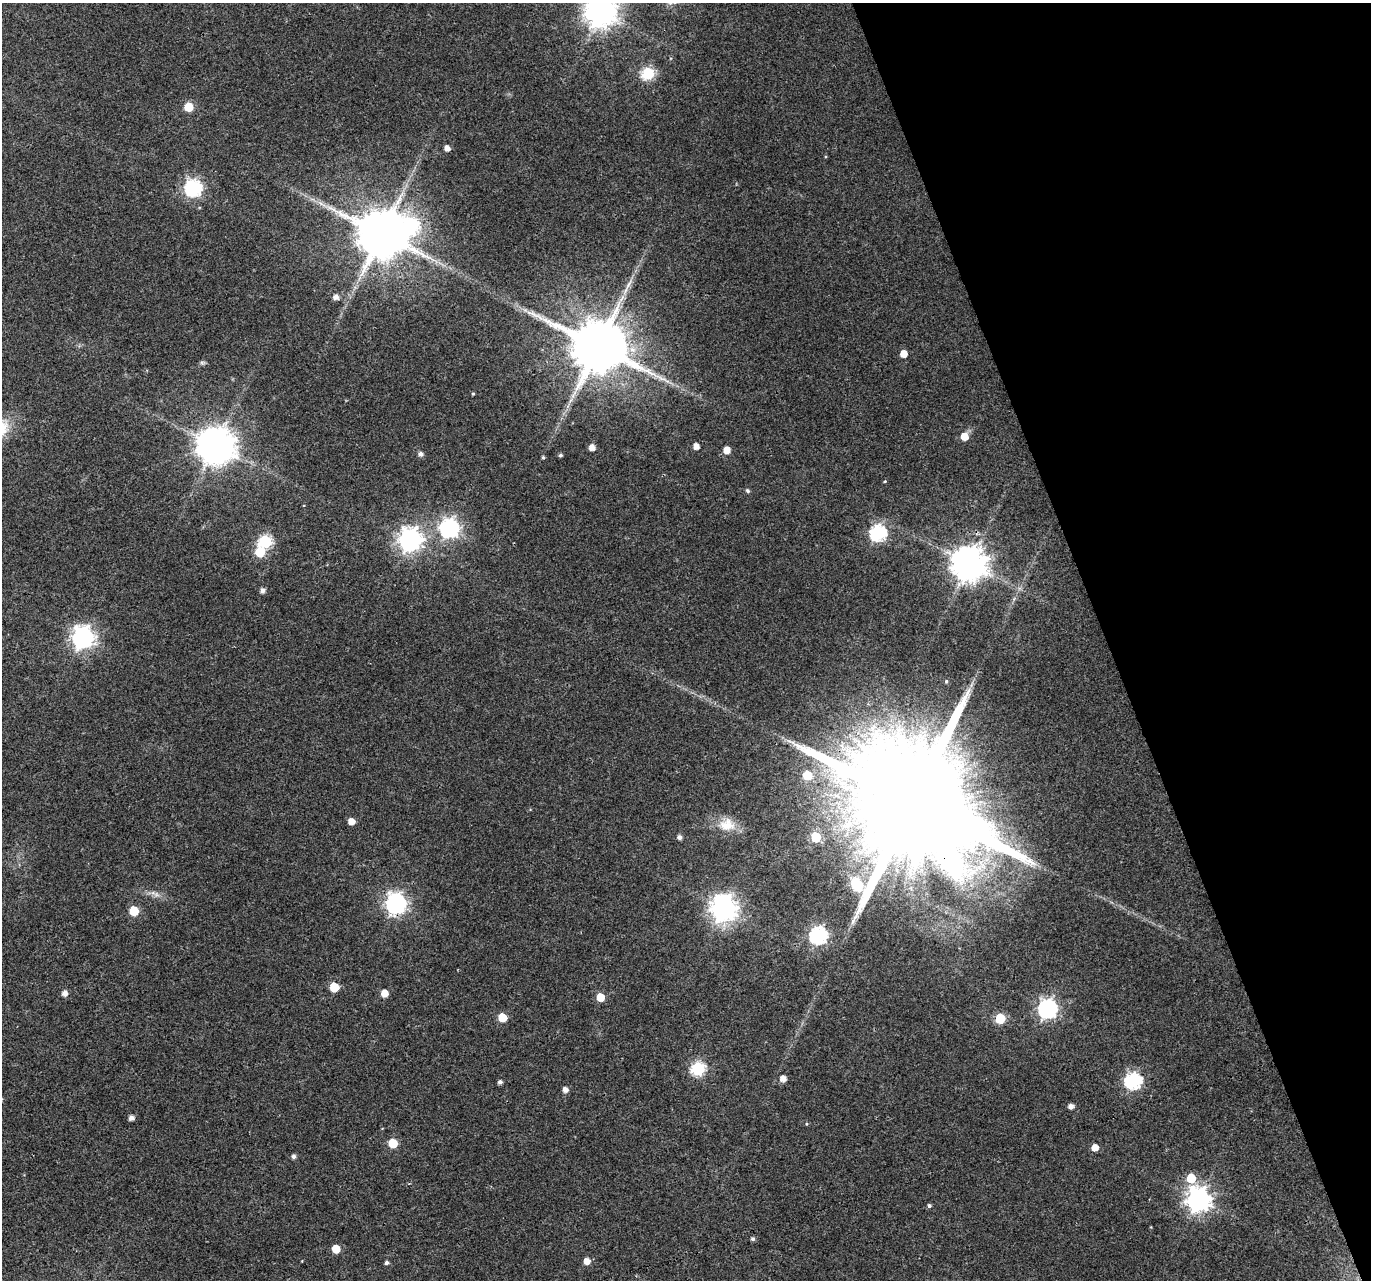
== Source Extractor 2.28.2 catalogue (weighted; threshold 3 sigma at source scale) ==
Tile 12 of 4 x 4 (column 4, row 3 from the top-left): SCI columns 4109-5477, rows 1411-2688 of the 5484 x 5319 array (HDU 1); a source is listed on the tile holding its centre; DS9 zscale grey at full resolution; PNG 1373 x 1282 px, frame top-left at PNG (2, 3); no overlay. Shown black and unused: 19% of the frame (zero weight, under 3 of 4 exposures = <1% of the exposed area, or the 3 px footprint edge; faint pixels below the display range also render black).
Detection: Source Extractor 2.28.2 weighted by HDU 2 'WHT'; one run over the whole footprint, this tile lists its part. Background 0.0313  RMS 0.0039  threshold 0.0177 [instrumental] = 3 sigma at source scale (4.5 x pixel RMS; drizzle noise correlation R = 1.50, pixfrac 1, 0.0396/0.0396 arcsec/px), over >= 5 px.
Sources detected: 68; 1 too faint to see at this stretch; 1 inside a brighter object's white glare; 1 long thin detection or spike segment (spike, bleed or trail) — not listed; the other 65 listed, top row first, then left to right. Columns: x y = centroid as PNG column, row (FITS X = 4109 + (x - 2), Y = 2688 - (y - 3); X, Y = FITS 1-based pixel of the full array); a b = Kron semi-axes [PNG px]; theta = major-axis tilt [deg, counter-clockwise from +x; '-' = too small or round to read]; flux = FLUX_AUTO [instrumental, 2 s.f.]
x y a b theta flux
600 12 10 9 - 650
648 73 6 6 - 43
189 107 6 6 - 11
447 148 5 5 - 2.6
193 188 7 7 - 110
322 204 15 3 -35 1.9
381 234 13 13 - 2400
336 297 6 5 - 2.1
598 346 15 13 -20 3100
904 354 5 5 - 4.8
473 394 4 3 - 0.42
964 436 6 6 - 4.9
215 445 11 11 - 1000
696 446 6 5 - 2.6
592 447 5 5 - 3
727 450 5 5 - 4.5
420 454 5 5 - 1.5
560 455 4 4 - 0.73
543 457 5 4 - 0.49
885 481 4 3 - 0.36
748 491 5 5 - 0.73
449 528 8 7 - 160
878 533 7 7 - 91
410 540 8 8 - 280
265 541 6 6 - 50
260 552 7 6 - 14
969 563 10 10 - 850
262 591 5 5 - 1.7
83 638 8 8 - 240
946 681 5 4 - 0.54
807 775 6 6 - 13
911 803 39 28 10 25000
351 821 5 5 - 3.7
727 825 22 17 -1 7.6
679 837 5 5 - 1.3
816 837 6 6 - 18
156 895 10 5 -7 1.6
396 903 8 8 - 190
723 908 9 9 - 420
134 911 6 6 - 14
818 935 7 7 - 110
334 987 6 6 - 14
65 993 5 5 - 2.3
384 993 5 5 - 4.9
600 997 6 6 - 7
1047 1008 8 7 - 170
502 1018 6 5 - 9.7
1000 1018 6 6 - 18
698 1068 7 6 - 55
783 1079 5 5 - 3.1
1133 1081 7 7 - 96
500 1082 5 4 - 1.2
565 1090 5 5 - 2.3
1071 1106 5 4 - 2
131 1118 5 5 - 1.9
393 1143 6 5 - 15
1095 1147 6 5 - 3.7
294 1156 5 5 - 1.2
1191 1178 6 6 - 11
1198 1199 8 8 - 330
929 1206 5 5 - 0.83
753 1239 5 5 - 0.86
336 1249 5 5 - 7
587 1261 6 6 - 3.4
386 1263 4 4 - 0.99
Overlapping masked pixels (flux is a lower limit): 2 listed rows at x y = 911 803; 396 903
Isophote crosses this tile's border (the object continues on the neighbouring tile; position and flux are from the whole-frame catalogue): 1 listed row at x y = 600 12